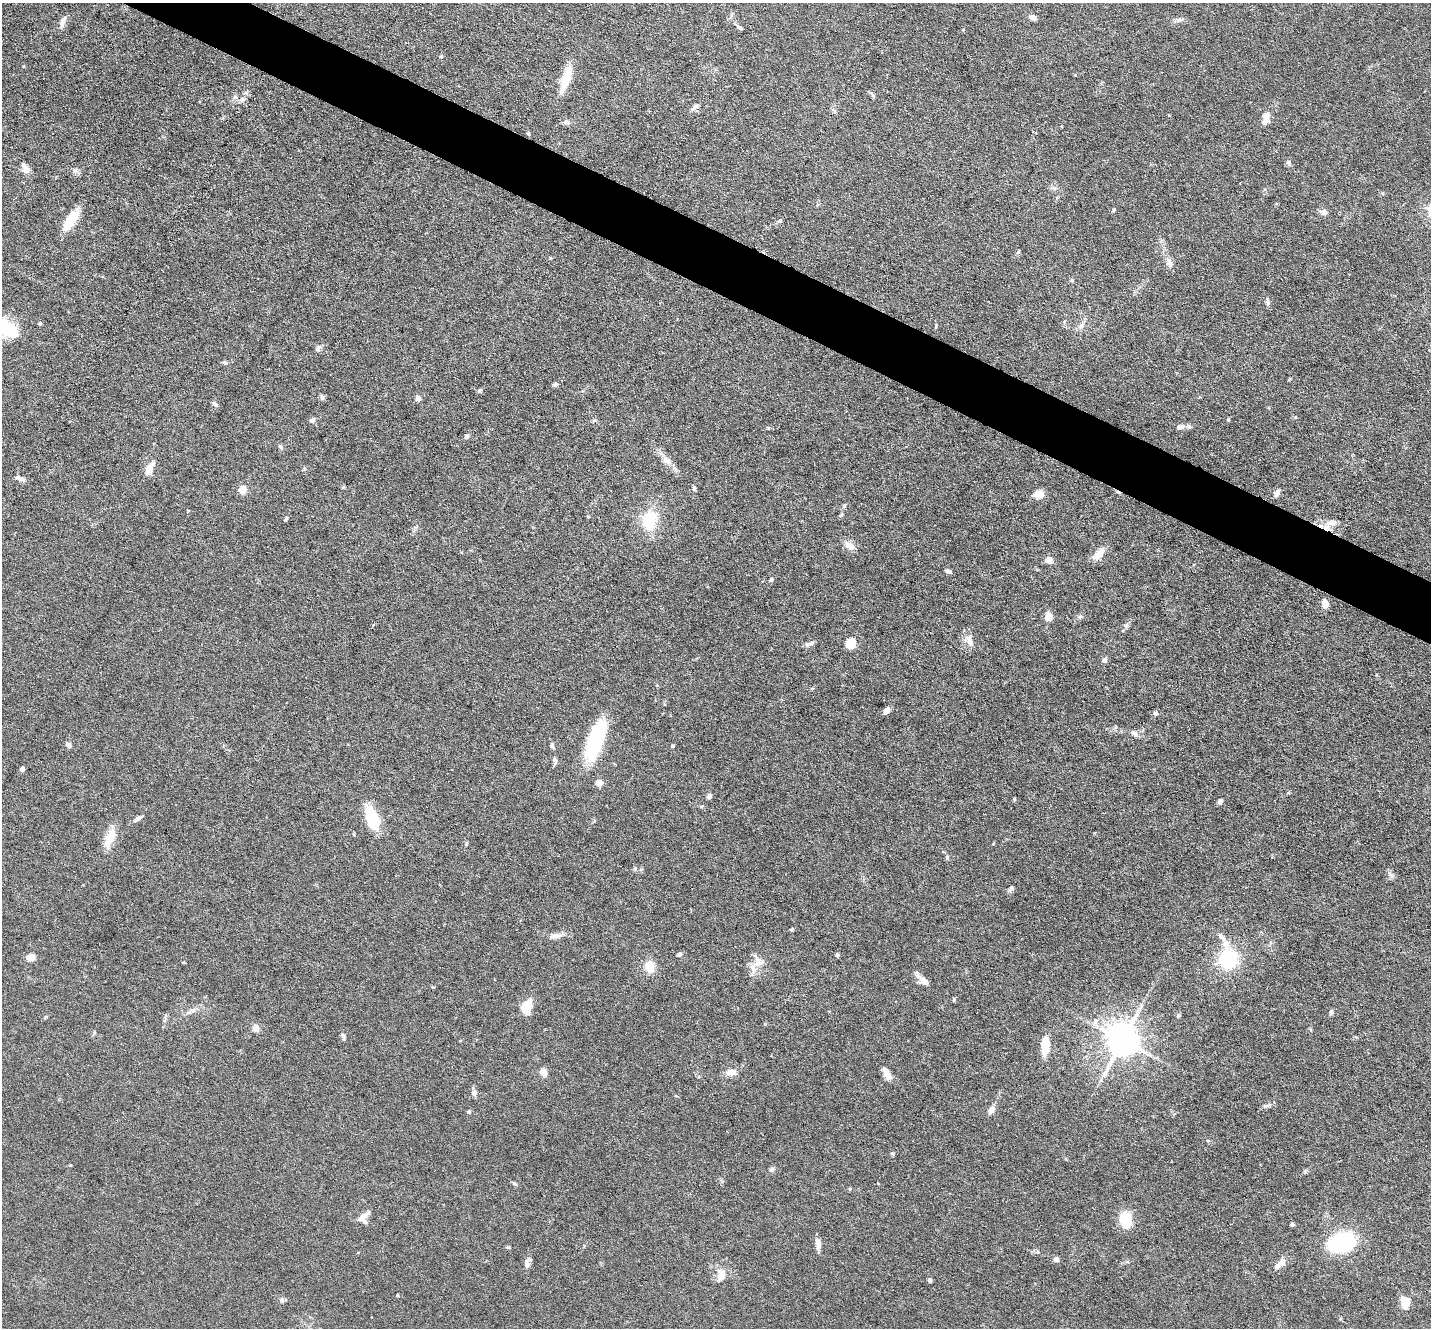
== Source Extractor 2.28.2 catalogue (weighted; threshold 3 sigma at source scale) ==
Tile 11 of 4 x 4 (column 3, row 3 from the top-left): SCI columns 2859-4287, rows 1469-2794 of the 5716 x 5726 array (HDU 1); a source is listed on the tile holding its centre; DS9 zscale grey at full resolution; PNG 1433 x 1330 px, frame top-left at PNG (2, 3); no overlay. Shown black and unused: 4% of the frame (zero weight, under 3 of 6 exposures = <1% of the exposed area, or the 3 px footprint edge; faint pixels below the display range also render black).
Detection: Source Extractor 2.28.2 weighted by HDU 2 'WHT'; one run over the whole footprint, this tile lists its part. Background 0.0632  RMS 0.0045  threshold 0.0185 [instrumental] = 3 sigma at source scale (4.09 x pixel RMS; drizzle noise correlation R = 1.36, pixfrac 0.8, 0.05/0.05 arcsec/px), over >= 5 px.
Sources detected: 135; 2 inside a brighter object's white glare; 1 cosmic-ray / hot-pixel residue — not listed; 4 inside a brighter listed object's ellipse — not listed separately; the other 128 listed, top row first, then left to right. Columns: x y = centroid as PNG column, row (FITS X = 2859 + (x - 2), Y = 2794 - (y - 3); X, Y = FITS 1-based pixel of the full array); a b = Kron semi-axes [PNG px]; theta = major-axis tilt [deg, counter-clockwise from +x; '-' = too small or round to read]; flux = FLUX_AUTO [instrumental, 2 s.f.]
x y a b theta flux
1032 17 9 5 -17 2
1178 20 10 6 -9 1.3
62 22 16 7 70 2.1
739 27 10 4 -30 0.96
441 56 4 4 - 0.52
566 78 33 10 71 10
873 96 6 5 - 0.65
242 99 9 6 11 1.6
695 107 12 6 40 1.5
1266 118 16 8 76 4.2
566 122 9 7 -3 1.6
528 133 6 4 -58 0.53
1288 162 7 6 - 1
25 168 13 7 -61 3.1
75 171 10 4 -1 1.1
1053 188 10 3 -10 0.88
1382 193 5 4 - 0.54
1113 210 6 4 61 0.57
1324 212 9 7 -5 1.8
780 220 6 4 1 0.53
69 222 18 10 57 12
1018 252 8 4 55 0.58
1169 263 13 8 -74 2.4
1072 280 5 5 - 0.56
1267 301 9 5 -84 1
40 324 4 4 - 0.64
936 326 5 3 - 0.41
1081 326 8 6 64 1.5
7 329 23 14 -42 21
318 348 10 6 80 1.3
224 362 7 5 -15 0.73
555 384 6 5 - 0.79
480 391 6 5 - 0.82
322 397 7 6 - 0.91
418 398 6 5 - 2
214 404 8 4 -34 1.2
312 420 7 6 - 1.1
1180 427 11 6 21 1.7
467 436 6 5 - 1
280 447 8 5 -52 0.83
667 461 14 9 -32 3.3
149 469 12 6 65 5.7
19 478 12 5 -28 1.9
694 488 6 4 88 0.88
243 490 5 5 - 13
1277 493 11 6 69 1.5
1038 495 11 8 1 4.3
841 515 7 4 45 0.59
286 519 6 3 63 0.63
649 520 20 16 78 17
1332 522 15 8 4 3.3
849 546 12 8 -38 3.6
1098 554 19 9 47 4.9
1049 560 5 4 - 8.4
948 571 6 4 -26 1.3
771 580 7 4 63 0.61
1325 603 8 6 -80 3.9
1080 616 7 4 2 0.79
1048 617 7 6 - 6
1126 626 8 7 - 1.2
969 640 17 9 -70 4.1
850 643 5 5 - 29
809 644 13 5 19 1.5
1105 660 7 6 - 1
887 710 8 5 48 2.2
1155 713 5 4 - 1.6
1134 733 10 7 -43 1.6
594 740 41 16 66 38
68 745 8 6 -44 1.6
552 746 8 5 -65 1.1
672 746 4 4 - 0.49
554 760 7 6 - 1
22 769 4 4 - 2.4
599 783 4 4 - 8.6
709 796 5 5 - 1.5
1014 799 6 3 -73 0.39
1220 801 6 5 - 1.3
372 818 20 9 -70 23
138 819 10 5 35 1.8
110 838 28 11 68 7
466 844 6 3 72 0.44
947 857 7 5 -74 0.84
1391 876 10 5 -53 1.3
1011 888 7 5 75 0.94
791 929 6 4 38 0.59
555 936 16 7 7 3
1225 943 17 9 -70 3.9
679 955 7 6 - 1
837 955 5 4 - 0.79
30 957 8 6 7 4.7
1228 959 16 15 - 28
758 963 18 16 47 6
650 966 13 11 -87 6.2
924 981 13 8 -31 2.9
954 1000 6 3 -90 0.44
526 1006 12 8 67 11
1331 1012 6 5 - 1
1178 1016 6 4 18 0.55
1095 1021 9 7 69 2
256 1028 8 7 - 2.7
343 1036 10 5 -68 1.1
1122 1040 10 9 - 950
1045 1046 19 8 85 10
543 1072 9 7 -59 2.7
731 1072 13 8 8 3.7
887 1074 16 7 -62 3.6
474 1093 8 7 - 1.8
1268 1105 13 5 20 1.3
991 1110 9 7 50 2.6
468 1112 5 5 - 0.63
892 1153 5 3 - 0.52
772 1169 8 5 65 0.92
514 1183 9 4 -39 0.79
362 1217 16 7 38 3
1125 1219 13 11 -82 15
1292 1224 5 4 - 0.73
1342 1242 22 15 18 46
818 1244 14 5 -82 2.9
508 1247 6 4 -1 0.51
1038 1252 6 4 -90 0.52
1056 1259 4 4 - 2.6
527 1264 11 7 -85 2.1
1279 1264 18 7 46 3.5
721 1275 16 9 79 4.8
929 1280 5 4 - 1.1
397 1295 4 3 - 0.41
282 1300 8 5 -82 0.88
1405 1303 12 8 -86 7.7
Isophote crosses this tile's border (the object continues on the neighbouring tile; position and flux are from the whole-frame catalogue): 1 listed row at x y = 7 329
Unlisted compact peaks at least as high as the median listed source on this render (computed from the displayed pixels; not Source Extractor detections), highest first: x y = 1228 419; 768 428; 550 258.